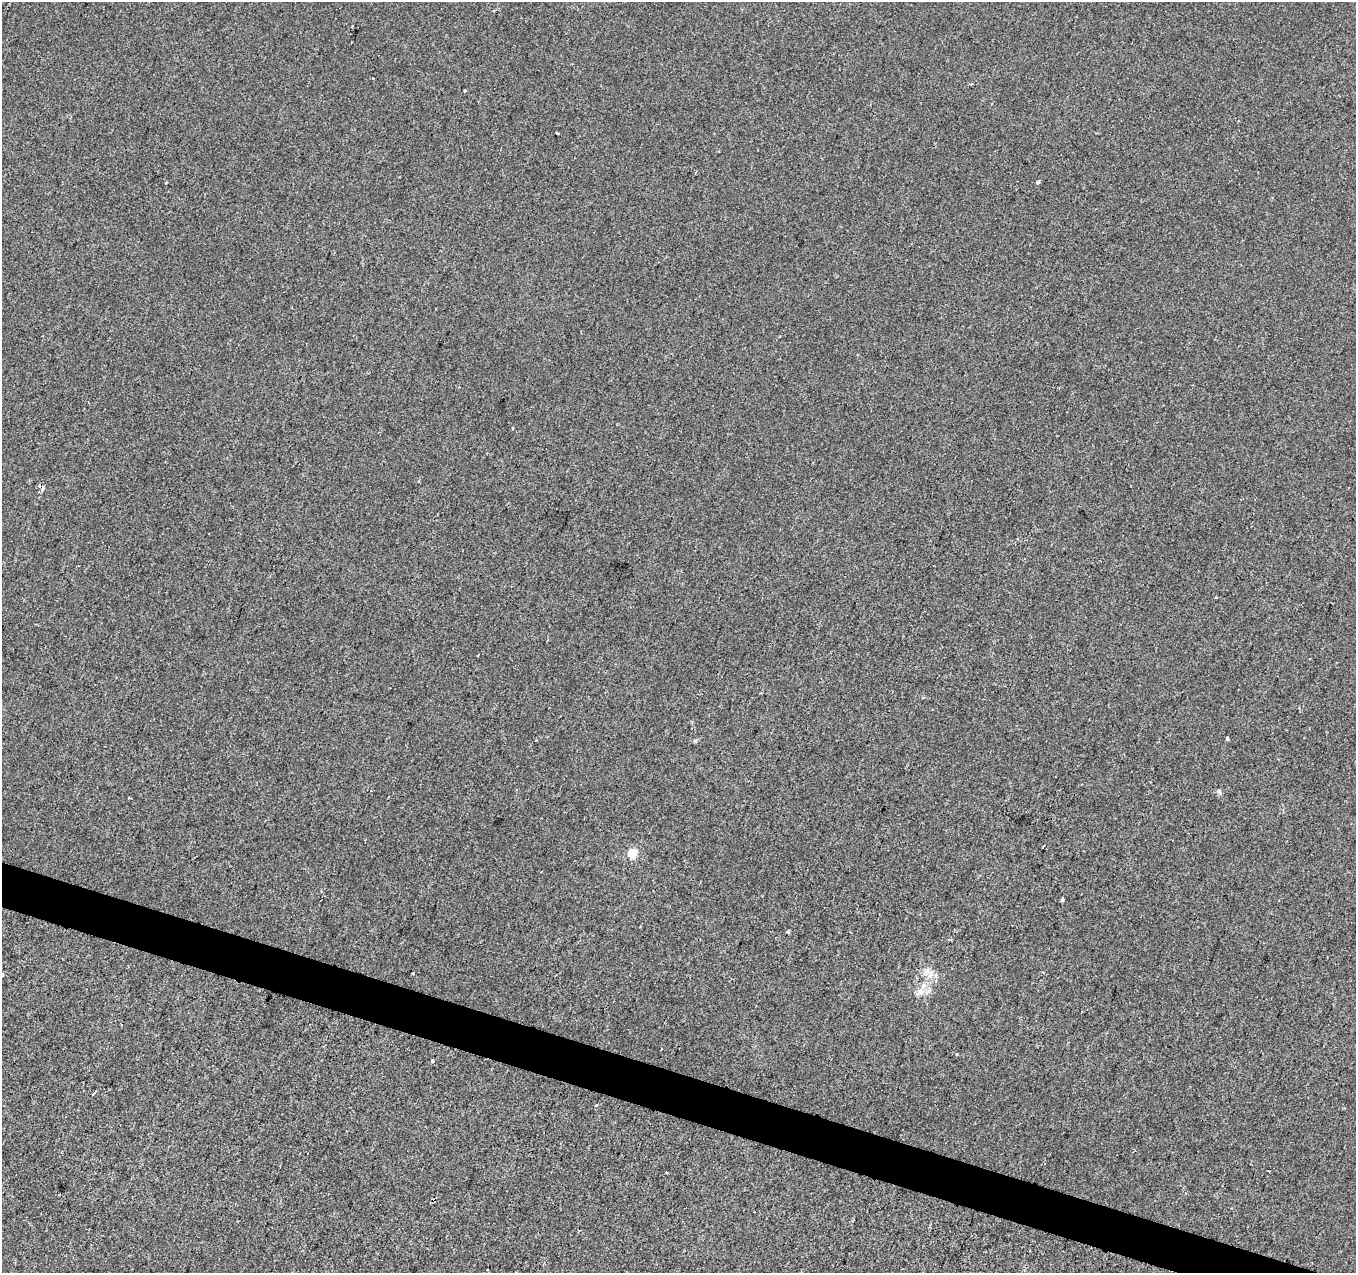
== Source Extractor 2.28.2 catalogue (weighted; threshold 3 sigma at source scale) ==
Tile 6 of 4 x 4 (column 2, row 2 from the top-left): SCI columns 1362-2715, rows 2819-4089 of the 5422 x 5573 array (HDU 1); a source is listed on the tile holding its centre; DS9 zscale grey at full resolution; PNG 1358 x 1275 px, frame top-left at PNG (2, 2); no overlay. Shown black and unused: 3% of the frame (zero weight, under 2 of 3 exposures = <1% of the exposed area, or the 3 px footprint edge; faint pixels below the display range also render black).
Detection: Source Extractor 2.28.2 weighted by HDU 2 'WHT'; one run over the whole footprint, this tile lists its part. Background -5.66e-04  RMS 0.0041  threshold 0.0187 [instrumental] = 3 sigma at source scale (4.5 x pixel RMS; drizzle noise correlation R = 1.50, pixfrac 1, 0.0396/0.0396 arcsec/px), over >= 5 px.
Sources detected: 28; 2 cosmic-ray / hot-pixel residue — not listed; the other 26 listed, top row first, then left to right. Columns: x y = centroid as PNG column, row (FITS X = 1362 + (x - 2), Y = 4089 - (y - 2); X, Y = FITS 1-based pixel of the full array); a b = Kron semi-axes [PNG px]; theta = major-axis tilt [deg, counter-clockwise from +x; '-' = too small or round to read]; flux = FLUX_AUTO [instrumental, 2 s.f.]
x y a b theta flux
971 84 3 3 - 0.43
465 90 3 3 - 2.1
557 133 4 3 - 1.8
166 182 3 2 - 0.34
1038 182 4 3 - 1.4
512 428 3 2 - 0.44
42 488 6 4 -43 2.6
1228 739 3 3 - 9.3
695 741 5 5 - 0.57
1219 792 7 5 -68 0.81
1043 846 3 2 - 0.46
633 853 5 5 - 18
1062 899 3 3 - 2.3
788 932 4 3 - 0.69
927 971 7 7 - 1.7
413 973 3 2 - 0.59
919 992 11 7 57 2.3
661 1049 2 2 - 0.3
956 1054 3 3 - 0.63
432 1061 3 3 - 1.1
94 1093 5 3 - 0.47
596 1105 4 3 - 0.62
1268 1171 3 2 - 0.45
666 1172 3 2 - 0.41
754 1212 3 2 - 0.32
487 1270 2 2 - 0.28
Overlapping masked pixels (flux is a lower limit): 1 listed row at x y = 42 488